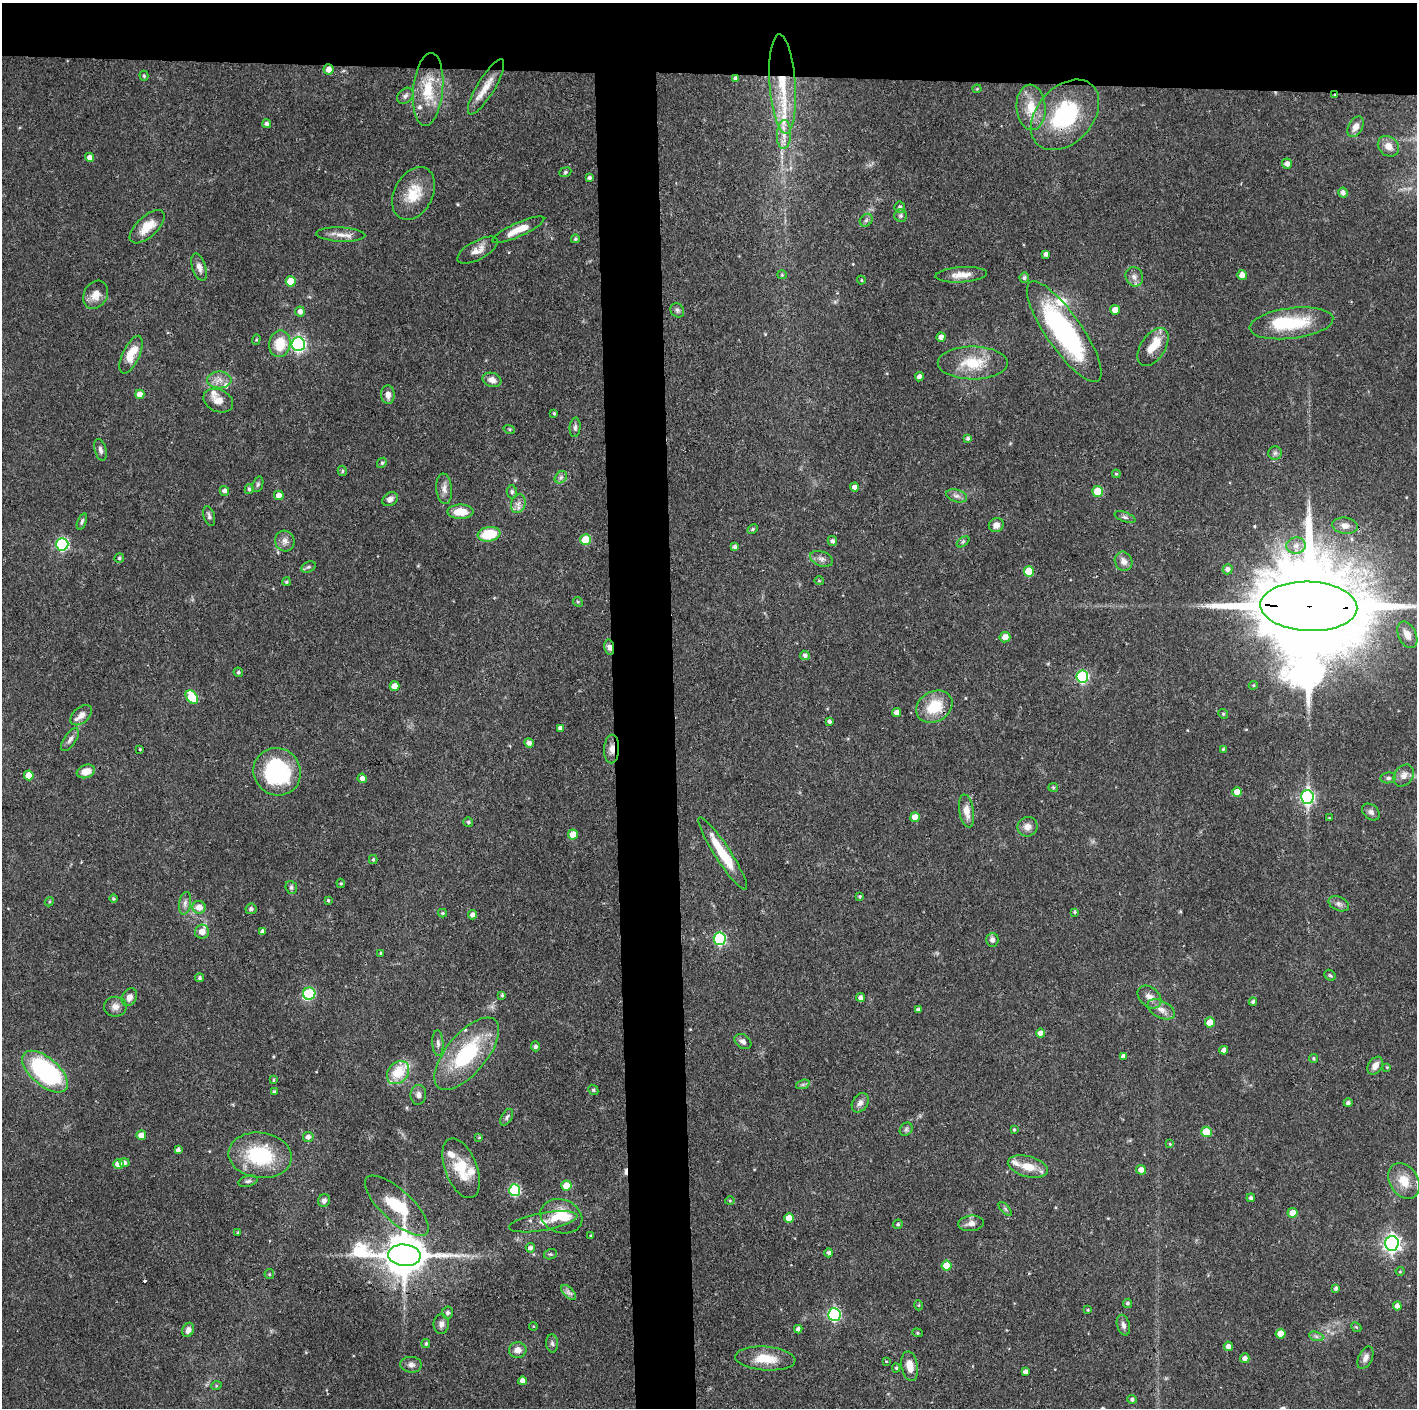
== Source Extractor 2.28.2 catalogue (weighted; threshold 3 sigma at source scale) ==
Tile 2 of 3 x 3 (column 2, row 1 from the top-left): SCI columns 1415-2829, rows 2813-4218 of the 4244 x 4221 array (HDU 1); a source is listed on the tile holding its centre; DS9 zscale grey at full resolution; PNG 1419 x 1410 px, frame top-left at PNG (2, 3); each listed source drawn as its Kron ellipse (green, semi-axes under 4 px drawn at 4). Shown black and unused: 9% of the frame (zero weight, under 3 of 4 exposures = <1% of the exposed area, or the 3 px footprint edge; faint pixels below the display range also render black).
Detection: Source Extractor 2.28.2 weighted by HDU 2 'WHT'; one run over the whole footprint, this tile lists its part. Background 0.0774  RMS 0.0036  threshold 0.0162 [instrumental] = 3 sigma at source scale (4.5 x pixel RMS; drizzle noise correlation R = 1.50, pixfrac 1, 0.05/0.05 arcsec/px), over >= 5 px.
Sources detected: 279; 2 inside a brighter object's white glare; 2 cosmic-ray / hot-pixel residue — neither listed nor drawn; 13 inside a brighter listed object's ellipse — not listed separately; the other 262 listed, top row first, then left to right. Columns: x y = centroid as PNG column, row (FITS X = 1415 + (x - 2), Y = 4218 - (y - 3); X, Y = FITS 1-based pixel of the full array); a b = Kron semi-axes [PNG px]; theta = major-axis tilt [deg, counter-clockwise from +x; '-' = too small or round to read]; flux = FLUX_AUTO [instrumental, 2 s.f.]
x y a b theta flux
329 69 5 5 - 2.8
144 76 5 4 - 0.5
736 78 4 3 - 1
782 84 50 13 -86 19
486 87 32 8 59 5.6
428 89 36 15 84 13
977 89 4 4 - 0.34
1335 95 3 3 - 0.39
405 96 9 6 44 1.2
1031 107 23 14 -86 7.6
1065 115 40 28 47 33
267 124 4 4 - 0.95
1356 127 11 7 63 2.8
784 134 14 7 86 3.1
1388 146 11 9 -41 3.3
90 157 4 4 - 2.2
1287 164 5 5 - 1.5
565 172 6 4 23 0.55
590 177 4 4 - 0.99
1343 192 5 5 - 1.4
414 193 28 19 62 10
900 207 6 5 - 0.88
901 216 6 6 - 0.87
866 220 7 5 45 0.84
147 227 21 10 43 6.7
518 230 28 7 24 5.7
341 235 25 7 -2 3.5
575 239 4 4 - 0.52
477 250 22 9 28 3.6
1046 254 4 4 - 1.2
199 267 14 6 -72 2
782 275 5 4 - 0.41
961 275 26 7 4 4.3
1242 275 5 4 - 2.3
1134 277 10 8 -68 1.8
1024 278 5 5 - 0.76
861 280 4 4 - 0.4
291 281 5 5 - 7
96 295 15 11 59 3.9
677 310 7 6 - 0.87
1115 310 5 5 - 3.9
300 311 5 5 - 1.8
1291 323 42 15 7 19
1064 332 60 18 -55 60
941 337 4 4 - 2.1
256 339 5 4 - 0.44
280 344 13 10 80 9.3
298 344 7 6 - 82
1153 347 21 12 57 6.4
131 355 20 8 65 6.9
973 363 35 16 0 12
919 377 4 4 - 1.5
219 380 12 8 0 2.6
492 380 9 7 -16 2.5
140 394 4 4 - 3.2
388 395 9 7 -86 2.2
218 401 15 11 -24 3.7
554 413 4 3 - 0.55
575 427 10 5 84 1.2
509 429 6 4 -19 0.48
968 439 4 4 - 0.78
100 450 11 5 -75 1.2
1275 453 7 6 - 0.93
382 463 5 4 - 0.55
342 471 5 4 - 0.51
1116 474 4 3 - 0.44
561 477 7 5 45 1
258 484 8 5 71 0.77
854 487 4 4 - 1.8
249 489 5 4 - 0.7
444 489 15 8 -84 2.3
224 491 5 4 - 1.2
1098 491 5 5 - 8.6
512 492 7 5 -79 0.73
279 495 5 5 - 2.2
956 496 11 6 -16 1.5
390 499 8 6 36 1.5
518 504 9 7 73 1.9
460 512 13 7 0 6.7
209 516 10 5 -72 0.99
1125 517 11 5 -21 0.92
82 521 9 4 69 0.76
996 525 7 7 - 2.4
1345 526 13 8 -7 2.1
753 529 5 4 - 0.58
489 534 11 7 8 12
586 540 5 5 - 11
285 541 10 9 - 2
832 541 5 4 - 1.2
963 542 7 4 37 0.57
62 544 6 6 - 45
1296 545 9 8 - 2.2
735 547 4 4 - 1
119 558 5 4 - 0.59
821 559 12 7 -19 1.6
1123 561 10 8 -63 2.2
308 567 7 5 26 0.77
1227 569 5 5 - 1.4
1029 571 5 5 - 12
819 581 5 4 - 0.4
286 582 4 4 - 0.63
578 602 5 4 - 0.44
1309 606 48 24 -2 14000
1407 635 14 9 -64 3.6
1005 637 5 5 - 2.8
609 647 8 4 -80 1.7
805 655 5 4 - 1
238 672 5 4 - 0.67
1082 677 6 6 - 43
1253 685 5 4 - 0.44
394 686 5 5 - 3.7
192 697 7 5 -54 14
934 707 19 15 29 12
897 712 4 4 - 1.8
1223 714 5 4 - 0.52
81 715 13 7 41 2.5
829 721 3 3 - 0.77
560 728 4 4 - 1.3
70 740 13 6 56 1.4
529 743 5 4 - 1.5
140 749 3 3 - 0.37
612 749 14 7 88 2.4
1223 749 3 3 - 0.38
86 771 9 6 18 4
277 772 24 23 - 39
29 775 5 5 - 4.3
1404 775 12 9 53 2.2
362 778 5 4 - 1.5
1388 778 8 5 9 0.86
1053 787 5 4 - 0.45
1237 792 5 5 - 3.1
1307 797 7 6 - 78
967 811 16 7 -80 3.9
1371 812 10 7 -41 1.2
915 817 5 4 - 3.6
1329 818 3 2 - 0.24
468 822 5 5 - 0.67
1027 827 10 9 - 2.5
573 835 5 5 - 6
723 854 43 8 -57 13
373 860 4 4 - 0.51
341 883 5 4 - 0.45
291 887 6 5 - 0.81
860 897 4 4 - 0.49
113 899 4 4 - 0.54
328 900 3 3 - 0.46
49 902 5 3 - 0.39
185 903 11 6 80 1.4
1339 904 11 6 -23 1.6
199 907 6 6 - 3.4
251 909 5 5 - 0.88
1074 912 4 3 - 0.51
443 913 4 4 - 0.49
473 915 4 4 - 1.6
262 931 4 4 - 1.2
202 932 7 7 - 3.2
720 939 6 6 - 39
992 940 7 6 - 1.6
381 953 4 3 - 0.5
1330 975 6 5 - 0.56
199 978 4 4 - 0.7
309 994 6 6 - 21
502 995 4 4 - 0.56
129 997 9 7 59 2.2
860 997 4 4 - 1.2
1149 997 13 9 -40 2.7
1253 1002 4 4 - 0.78
115 1007 11 10 - 2.2
1161 1009 15 8 -27 2.8
918 1010 4 4 - 1
1210 1022 5 5 - 4.7
1041 1033 4 4 - 2.8
743 1042 9 6 -35 1.4
438 1043 13 5 -87 1.3
535 1046 5 4 - 1
1224 1050 4 4 - 1.4
467 1054 44 20 50 30
1123 1056 4 4 - 1.1
1314 1058 4 4 - 0.56
1375 1066 10 7 58 2.6
1387 1067 4 3 - 0.35
45 1072 27 14 -41 58
398 1073 13 9 50 9.9
273 1080 4 3 - 0.39
803 1084 7 4 19 0.75
593 1090 5 4 - 0.5
274 1092 4 4 - 0.78
418 1095 10 8 84 1.8
860 1103 10 7 57 1.7
1348 1103 4 4 - 1
507 1117 9 5 60 0.85
906 1129 7 6 - 0.86
1014 1129 3 2 - 0.44
1206 1132 5 5 - 11
141 1135 5 4 - 3.5
308 1137 5 5 - 1.6
479 1138 4 2 - 0.31
1170 1144 4 3 - 0.36
178 1150 4 3 - 1.1
260 1155 32 22 -8 27
124 1163 5 4 - 1
118 1164 5 5 - 3.9
1028 1167 20 10 -15 6.6
461 1168 31 16 -69 11
1141 1170 5 4 - 2.3
248 1181 10 5 15 1
1404 1181 19 14 -57 6.5
566 1186 5 5 - 8.2
515 1190 6 5 - 31
1251 1198 4 4 - 0.83
324 1201 6 5 - 1.4
730 1201 5 3 - 0.37
397 1206 41 15 -43 20
1005 1209 8 3 -45 0.6
1293 1213 5 5 - 4.3
561 1216 21 16 -20 9.6
789 1218 5 4 - 5.4
543 1222 35 8 10 4.4
971 1223 13 7 5 2.2
898 1224 5 4 - 0.65
238 1233 4 3 - 0.46
591 1236 3 3 - 0.41
1392 1243 7 7 - 140
530 1248 5 4 - 1.2
829 1253 4 4 - 0.92
550 1254 6 5 - 0.64
404 1255 16 11 -4 1400
947 1266 5 5 - 6.8
1400 1271 4 4 - 0.39
269 1274 5 4 - 0.45
1336 1288 4 4 - 0.89
569 1292 9 5 -45 1.3
1127 1303 4 4 - 0.67
919 1305 5 3 - 0.37
1397 1306 4 4 - 1.7
1088 1310 4 3 - 0.37
447 1313 6 5 - 1
834 1314 6 6 - 50
441 1324 10 7 89 1.7
1123 1325 10 6 -74 1.5
533 1326 4 3 - 0.31
1356 1327 6 4 -43 0.46
798 1329 4 4 - 1.2
188 1330 7 5 65 1.7
917 1333 5 4 - 0.51
1281 1334 5 5 - 6
1316 1336 7 4 -19 0.88
552 1343 9 6 -86 0.94
426 1344 4 4 - 0.69
1228 1346 5 4 - 1.7
518 1350 8 7 - 2.6
1245 1358 5 4 - 1.6
1365 1358 12 6 65 1.8
765 1359 30 12 -4 8.4
886 1361 3 2 - 0.3
411 1365 11 8 -5 1.6
910 1366 15 8 -80 4.5
896 1368 4 4 - 0.5
1025 1372 4 4 - 1.3
522 1381 4 4 - 2.1
216 1386 5 3 - 0.39
1132 1399 5 4 - 0.83
Overlapping masked pixels (flux is a lower limit): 8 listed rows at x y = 329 69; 736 78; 782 84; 1335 95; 1309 606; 609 647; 612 749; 404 1255
Isophote crosses this tile's border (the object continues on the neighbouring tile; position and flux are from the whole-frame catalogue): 1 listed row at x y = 1309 606